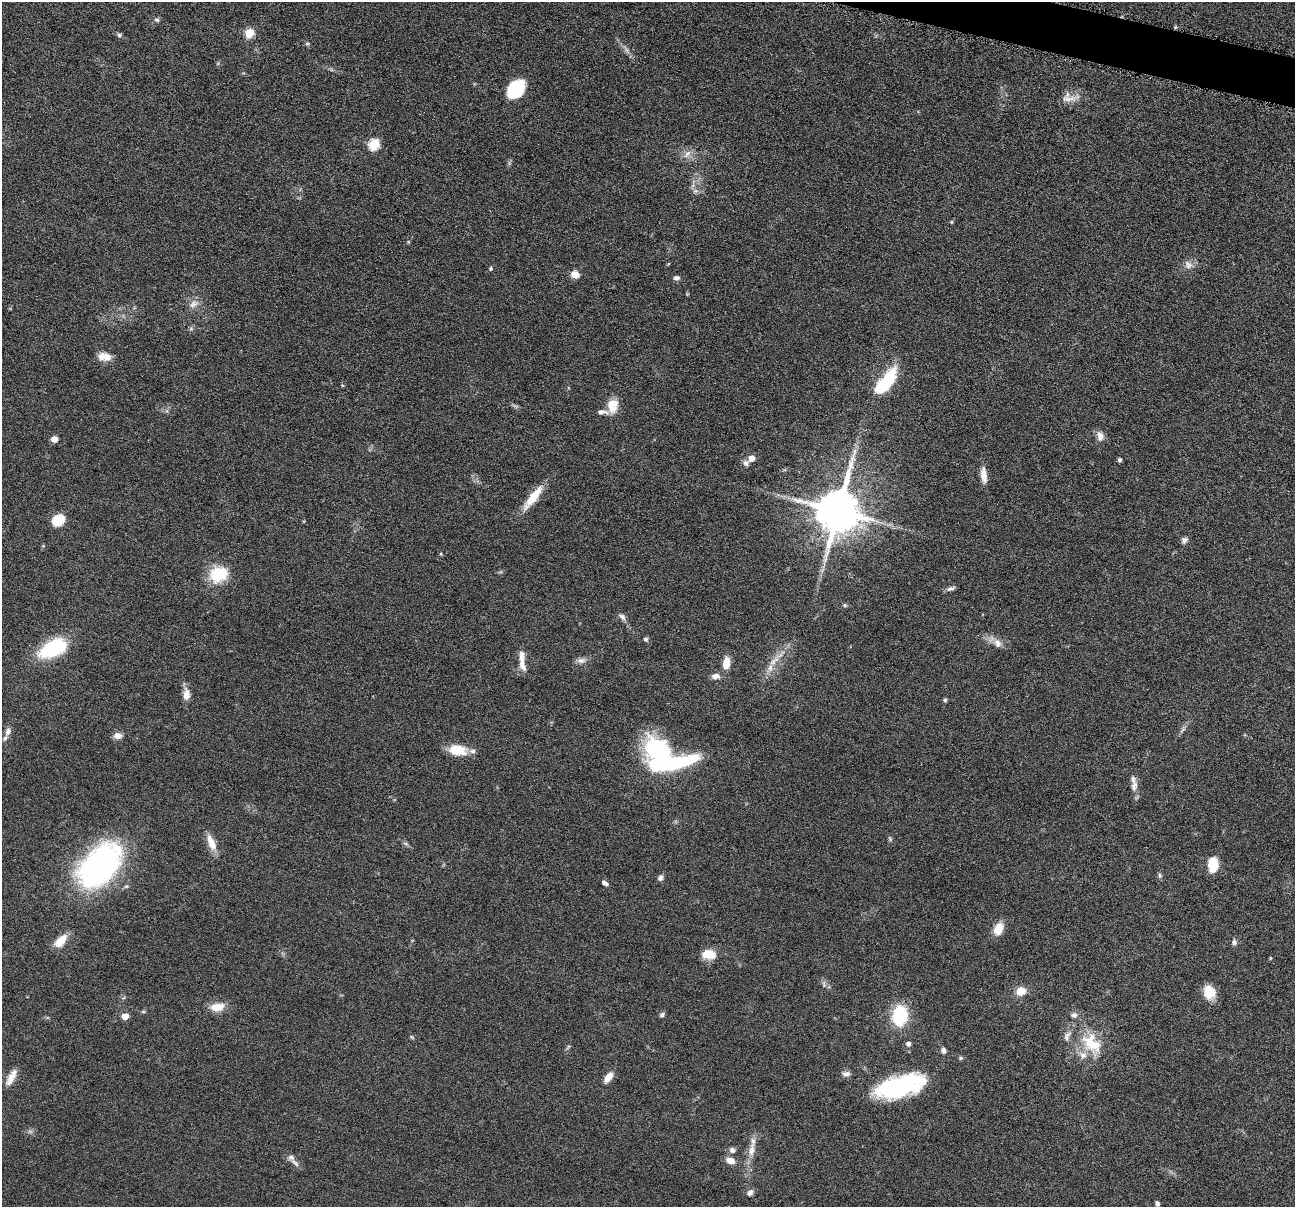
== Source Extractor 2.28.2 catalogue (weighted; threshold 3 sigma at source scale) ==
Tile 10 of 4 x 4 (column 2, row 3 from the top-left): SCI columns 1299-2591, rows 1457-2661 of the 5183 x 5197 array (HDU 1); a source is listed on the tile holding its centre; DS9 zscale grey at full resolution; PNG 1297 x 1209 px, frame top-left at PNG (2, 2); no overlay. Shown black and unused: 1% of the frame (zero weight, under 4 of 8 exposures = <1% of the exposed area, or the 3 px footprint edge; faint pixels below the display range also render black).
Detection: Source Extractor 2.28.2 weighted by HDU 2 'WHT'; one run over the whole footprint, this tile lists its part. Background 0.0365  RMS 0.0036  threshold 0.0148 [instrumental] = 3 sigma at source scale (4.09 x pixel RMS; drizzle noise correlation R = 1.36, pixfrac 0.8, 0.05/0.05 arcsec/px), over >= 5 px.
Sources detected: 97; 1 inside a brighter object's white glare — not listed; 11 inside a brighter listed object's ellipse — not listed separately; the other 85 listed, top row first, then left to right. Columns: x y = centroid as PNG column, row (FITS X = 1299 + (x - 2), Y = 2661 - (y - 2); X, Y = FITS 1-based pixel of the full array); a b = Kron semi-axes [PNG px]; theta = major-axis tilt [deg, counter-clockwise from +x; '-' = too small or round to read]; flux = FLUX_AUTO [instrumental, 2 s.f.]
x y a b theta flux
157 20 7 5 -12 0.76
250 33 5 5 - 16
119 35 5 5 - 0.64
307 44 6 4 0 0.43
515 89 19 15 47 16
1069 99 25 8 2 3.2
374 144 6 5 - 28
687 154 14 6 47 1.8
693 185 7 4 72 0.81
951 222 5 4 - 0.36
1188 265 13 9 -56 2
491 269 5 5 - 0.55
575 274 8 7 - 3.3
677 278 8 5 -1 1
193 304 14 8 36 2.2
104 357 16 9 -6 3.7
886 382 32 12 52 19
612 405 17 12 -90 5.3
1100 436 13 8 -77 2.2
54 439 7 6 - 2.3
751 458 6 6 - 2.5
1120 460 5 4 - 0.81
746 463 8 7 - 1.2
984 475 19 7 -84 3.3
533 497 33 9 53 7.7
838 511 13 11 73 1600
58 520 12 10 31 7.9
1184 540 8 6 54 1.2
441 554 5 3 - 0.34
219 574 22 16 21 12
951 588 11 5 19 1
845 605 6 4 -21 0.53
622 617 11 6 -43 1.2
646 639 6 5 - 0.61
997 643 13 9 -61 2.3
53 648 25 14 29 29
581 660 11 7 5 1.6
774 661 19 7 36 3.4
522 663 20 9 -74 3.1
726 663 15 8 84 3.9
715 676 10 7 0 1.9
186 695 14 8 88 3.3
945 700 5 5 - 0.51
1183 729 7 5 45 0.71
8 731 10 7 64 1.5
117 736 11 8 2 1.8
458 750 20 11 -7 7.8
656 751 37 30 -35 31
1134 786 15 9 79 2.1
890 839 9 3 -57 0.52
211 843 21 9 -68 4.4
406 844 8 3 -19 0.58
1213 865 16 10 86 6.8
100 866 51 31 47 84
1160 875 7 5 -87 0.66
660 878 8 6 59 1.1
605 883 7 4 -42 1.5
999 928 14 9 64 4.7
61 941 20 10 46 4.5
1234 942 7 6 - 1
709 954 13 9 -2 6.6
1270 958 5 3 - 0.31
824 984 10 5 -82 0.9
1021 991 9 8 - 5
1209 992 14 12 -62 6.3
217 1007 19 10 8 4.5
143 1012 6 4 18 0.42
662 1015 7 5 35 0.79
125 1016 5 5 - 4.9
899 1016 17 12 81 22
412 1037 6 4 -44 0.41
1092 1043 36 23 -50 14
908 1044 5 5 - 1.2
944 1051 8 6 -62 1
960 1058 6 5 - 0.56
846 1074 10 7 3 1.4
11 1077 22 8 62 3.4
608 1077 14 7 53 3
898 1088 44 19 14 39
732 1150 8 7 - 1.3
751 1150 21 8 82 3.7
730 1161 10 7 -19 3
295 1163 16 6 -43 1.5
750 1193 8 6 40 1.5
1157 1203 7 5 -57 0.74